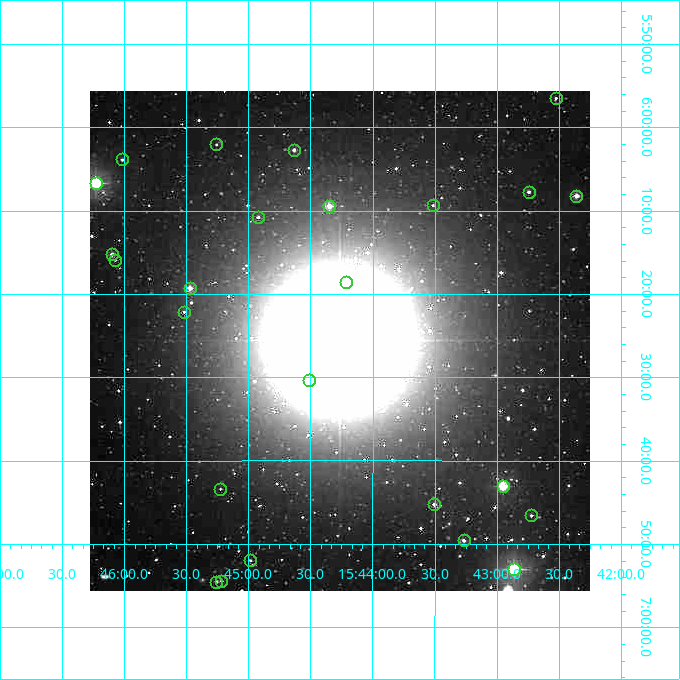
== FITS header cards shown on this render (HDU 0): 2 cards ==
NAXIS1  =                  500
NAXIS2  =                  500

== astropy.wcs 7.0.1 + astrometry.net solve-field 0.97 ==
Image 500 x 500 px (HDU 0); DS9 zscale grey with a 90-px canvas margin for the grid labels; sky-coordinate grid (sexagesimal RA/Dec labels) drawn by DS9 from the SOLVED WCS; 25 Tycho-2 reference stars matched to detected sources circled (green)
Header WCS: none
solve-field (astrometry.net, Tycho-2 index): SOLVED blind (the file carries no WCS)
Solved WCS: RA---TAN-SIP/DEC--TAN-SIP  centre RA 15:44:16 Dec +06:26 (236.07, +6.43 deg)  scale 7.2 arcsec/px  FOV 60.0' x 60.0'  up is +180 deg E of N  parity flipped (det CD > 0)
(file carries no celestial WCS; the grid is the blind solution)
Tycho-2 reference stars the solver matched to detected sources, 25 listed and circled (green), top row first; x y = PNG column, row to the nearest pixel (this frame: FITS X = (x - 90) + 1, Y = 500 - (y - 91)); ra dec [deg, ICRS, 3 dp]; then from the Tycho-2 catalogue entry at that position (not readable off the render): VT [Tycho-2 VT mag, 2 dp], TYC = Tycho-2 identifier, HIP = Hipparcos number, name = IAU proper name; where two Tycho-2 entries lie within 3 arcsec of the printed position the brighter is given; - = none
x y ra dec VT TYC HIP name
556 98 235.632 +5.942 12.13 363-795-1 - -
216 144 236.314 +6.034 12.25 364-824-1 - -
294 150 236.158 +6.045 11.29 363-830-1 - -
122 159 236.504 +6.064 11.65 364-457-1 - -
96 183 236.557 +6.111 7.45 364-375-1 77237 -
529 192 235.686 +6.129 10.87 363-930-1 - -
576 196 235.591 +6.137 9.87 363-393-1 76920 -
433 205 235.879 +6.156 12.12 363-683-1 - -
329 206 236.088 +6.158 9.46 363-554-1 - -
258 217 236.230 +6.180 11.57 363-545-1 - -
112 254 236.525 +6.254 10.21 364-1129-1 - -
115 260 236.518 +6.265 11.48 364-365-1 - -
346 282 236.053 +6.309 11.76 363-1032-1 - -
190 288 236.368 +6.322 9.82 364-1218-1 - -
184 312 236.380 +6.369 12.37 364-715-1 - -
309 380 236.128 +6.505 12.04 363-329-1 - -
503 486 235.738 +6.718 8.40 363-719-1 76965 -
220 489 236.307 +6.723 12.68 364-301-1 - -
434 504 235.876 +6.754 10.60 363-886-1 - -
531 515 235.681 +6.776 11.38 363-532-1 - -
464 540 235.816 +6.826 10.67 363-200-1 - -
250 560 236.246 +6.866 11.51 363-1094-1 - -
514 569 235.715 +6.884 7.22 363-264-1 76959 -
221 581 236.304 +6.907 11.45 364-773-1 - -
216 582 236.315 +6.909 11.36 364-36-1 - -